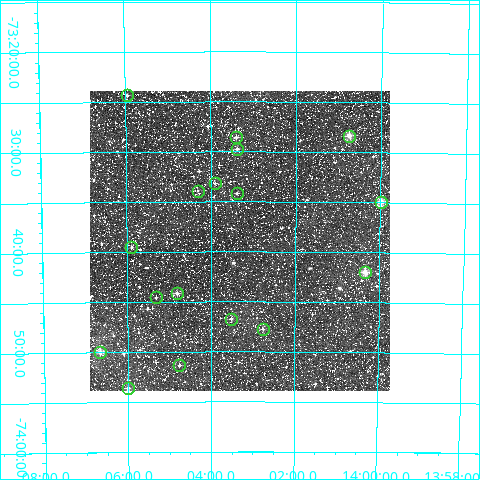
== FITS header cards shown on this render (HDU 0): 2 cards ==
NAXIS1  =                  300
NAXIS2  =                  300

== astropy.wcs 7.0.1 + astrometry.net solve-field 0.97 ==
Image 300 x 300 px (HDU 0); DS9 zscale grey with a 90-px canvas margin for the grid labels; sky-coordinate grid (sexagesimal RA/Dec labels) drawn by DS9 from the SOLVED WCS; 17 Tycho-2 reference stars matched to detected sources circled (green)
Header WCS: RA---TAN/DEC--TAN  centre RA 14:03:19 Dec -73:39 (210.83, -73.65 deg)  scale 6 arcsec/px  FOV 30.0' x 30.0'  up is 0 deg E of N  parity normal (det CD < 0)
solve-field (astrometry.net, Tycho-2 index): VERIFIED the header's WCS against the Tycho-2 star catalogue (verified at 2 index scales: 8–16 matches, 0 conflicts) and refined it, rather than solving blind
Solved WCS: RA---TAN-SIP/DEC--TAN-SIP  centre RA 14:03:19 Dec -73:39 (210.83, -73.65 deg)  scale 6.01 arcsec/px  FOV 30.0' x 30.0'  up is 0 deg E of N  parity normal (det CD < 0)
The solver's refit moves the header's centre by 0.93 arcsec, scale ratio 1.001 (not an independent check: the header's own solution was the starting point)
Tycho-2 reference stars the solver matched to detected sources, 17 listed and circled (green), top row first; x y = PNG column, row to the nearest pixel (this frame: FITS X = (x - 90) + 1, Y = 300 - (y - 91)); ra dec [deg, ICRS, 3 dp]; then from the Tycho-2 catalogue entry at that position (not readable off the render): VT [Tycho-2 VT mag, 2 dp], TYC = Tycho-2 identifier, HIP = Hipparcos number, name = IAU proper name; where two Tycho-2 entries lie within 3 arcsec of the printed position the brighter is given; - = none
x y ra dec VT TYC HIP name
127 95 211.488 -73.406 11.03 9256-2491-1 - -
349 136 210.187 -73.473 9.30 9256-35-1 68445 -
236 137 210.851 -73.476 11.15 9256-592-1 - -
237 149 210.845 -73.496 10.83 9256-1804-1 - -
215 183 210.976 -73.553 11.46 9256-696-1 - -
198 191 211.078 -73.565 11.49 9256-1014-1 - -
237 193 210.846 -73.569 11.85 9256-240-1 - -
381 202 209.997 -73.582 9.47 9255-45-1 - -
131 247 211.472 -73.659 11.93 9256-374-1 - -
365 272 210.084 -73.700 9.69 9256-23-1 - -
177 293 211.203 -73.736 10.38 9256-2240-1 - -
156 297 211.328 -73.743 12.01 9256-1718-1 - -
231 319 210.881 -73.779 10.90 9256-2094-1 - -
263 329 210.692 -73.796 11.84 9256-2517-1 - -
100 352 211.666 -73.832 9.79 9256-2534-1 - -
179 365 211.192 -73.856 10.72 9256-1566-1 - -
128 388 211.501 -73.893 10.67 9256-2302-1 - -